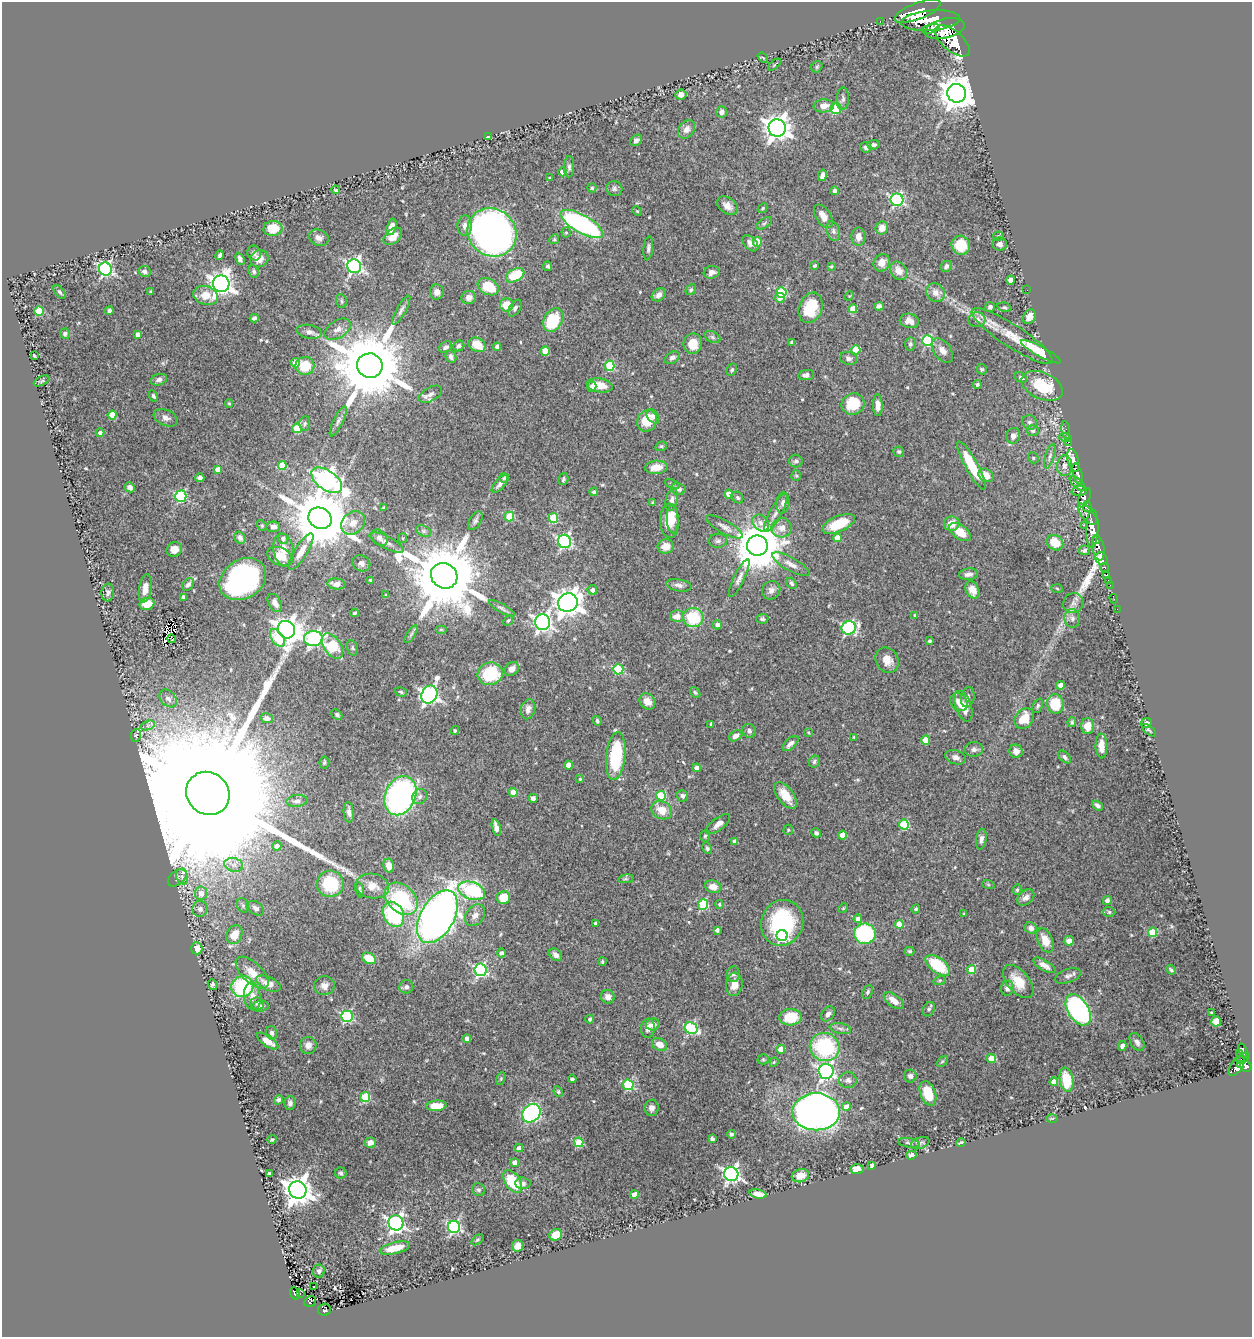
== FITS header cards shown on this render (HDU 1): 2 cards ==
NAXIS1  =                 1250
NAXIS2  =                 1335

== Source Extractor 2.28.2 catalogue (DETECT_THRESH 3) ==
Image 1250 x 1335 px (HDU 1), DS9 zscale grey, 1 PNG px = 1 image px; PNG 1254 x 1339 px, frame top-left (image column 1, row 1335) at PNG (2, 2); each listed source drawn as its Kron ellipse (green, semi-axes under 4 px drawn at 4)
Background 0.858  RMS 0.022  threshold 0.0658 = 3 sigma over >= 5 px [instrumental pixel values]
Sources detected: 542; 1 with non-positive FLUX_AUTO (blend fragments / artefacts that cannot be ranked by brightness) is neither listed nor drawn; of the other 541, the 500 brightest by FLUX_AUTO listed and drawn (41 fainter detections omitted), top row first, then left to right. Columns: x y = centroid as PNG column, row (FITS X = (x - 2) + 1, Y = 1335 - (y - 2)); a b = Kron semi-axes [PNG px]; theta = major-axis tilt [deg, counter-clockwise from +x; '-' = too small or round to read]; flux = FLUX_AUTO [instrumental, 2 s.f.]
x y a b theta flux
918 11 24 8 21 3400
880 21 2 2 - 8.6
931 21 29 10 5 5700
931 29 9 4 13 1300
945 29 20 9 13 3900
952 41 21 10 -40 4600
763 58 6 3 -37 2.1
775 65 7 2 39 1.7
817 67 6 5 - 2.4
957 93 9 9 - 3100
681 95 6 5 - 8.3
843 99 11 6 86 4.6
824 106 10 6 2 12
836 108 5 5 - 95
722 112 6 5 - 6
777 128 8 8 - 1600
686 129 10 7 51 9.2
488 137 4 3 - 8
636 140 6 5 - 5.1
874 145 6 5 - 4.4
866 147 5 5 - 5.8
569 167 10 5 88 4.4
563 172 4 4 - 16
822 175 6 4 77 6.7
549 178 3 3 - 1.6
592 188 4 4 - 2.1
614 189 8 7 - 4.1
336 190 4 3 - 1.7
835 191 4 4 - 4.7
897 200 6 6 - 240
727 206 11 8 -35 11
762 208 5 4 - 1.7
637 211 5 4 - 2
823 216 13 7 -58 11
764 223 9 4 33 2.8
582 224 24 9 -30 270
465 226 10 7 89 9.1
391 227 8 4 74 14
273 228 9 7 5 31
882 228 6 6 - 14
833 231 10 6 -76 5.2
492 232 25 23 -39 1100
566 233 5 4 - 1.9
393 236 11 7 41 15
998 236 5 4 - 1.8
858 237 9 7 -88 11
319 238 10 8 -24 7.8
554 239 5 4 - 1.9
757 242 5 4 - 24
750 243 9 6 -46 6.9
1000 244 7 6 - 5.8
961 245 10 9 - 29
648 248 12 5 84 4.4
254 253 7 6 - 4.6
220 255 5 3 - 3.6
240 259 6 4 -65 4.5
259 259 9 8 - 14
882 263 9 8 - 14
354 266 7 6 - 410
548 266 5 4 - 3.2
815 266 3 3 - 3.1
831 266 3 2 - 1.6
946 266 6 5 - 4.5
105 269 6 6 - 320
144 271 6 5 - 5.5
254 271 6 5 - 2.9
899 271 10 7 -56 14
712 272 8 6 16 7
515 275 10 6 29 56
1011 280 4 4 - 13
221 284 8 8 - 1100
488 287 11 8 -29 46
691 290 6 4 50 2.6
1027 290 2 2 - 5.9
60 292 8 4 -52 3.3
151 292 3 3 - 2
437 292 7 6 - 8.5
781 292 5 5 - 97
935 292 10 8 -50 10
206 295 13 9 -17 21
659 295 8 6 41 6.8
849 296 5 4 - 1.6
469 297 7 6 - 6.9
780 298 5 4 - 10
341 301 7 5 -76 2.7
507 305 7 6 - 28
879 306 4 4 - 4.6
990 307 5 5 - 3.6
1004 307 7 4 -15 2.4
515 308 9 5 58 4
811 308 16 11 70 39
853 309 4 4 - 23
109 310 4 3 - 3.6
401 310 16 4 60 5.1
39 311 4 4 - 48
1029 317 7 6 - 11
254 318 4 3 - 3.4
553 320 12 9 59 97
977 320 8 7 - 7.1
909 321 9 7 -12 11
338 329 14 8 32 11
309 332 13 7 -10 7.1
65 334 5 5 - 3.6
138 335 4 4 - 11
1012 336 48 11 -33 46
712 337 8 5 -28 3.7
928 341 5 5 - 120
792 342 4 3 - 2.5
693 344 10 9 - 23
910 344 7 5 79 3.3
477 345 9 6 -31 24
459 346 6 5 - 3.6
446 347 7 5 38 3.8
497 347 4 3 - 5.3
856 350 5 4 - 37
545 351 4 4 - 29
942 351 14 8 -54 11
1041 352 22 5 -28 50
34 356 4 3 - 1.8
451 357 6 5 - 4.8
672 358 8 5 35 5.8
849 358 9 6 -13 4.9
296 363 4 4 - 24
305 366 9 9 - 40
370 366 13 12 - 20000
610 366 5 5 - 93
982 369 5 5 - 2.7
732 370 7 5 62 2.8
806 375 8 5 7 5.9
1021 377 6 5 - 3.3
159 380 8 5 17 5
42 381 8 4 26 2.3
977 384 4 4 - 3.6
600 385 13 7 -10 21
1042 386 22 13 -24 66
592 387 5 4 - 6.8
430 394 13 7 29 7.6
153 396 6 4 -62 3.1
229 404 4 3 - 1.9
853 404 11 10 - 49
878 405 11 5 -88 11
112 415 4 4 - 23
653 416 8 5 -51 5.4
166 418 13 8 -23 7.6
338 421 16 5 64 5.5
647 421 11 9 60 35
1030 422 7 7 - 4.6
305 423 7 5 87 3.1
297 428 5 5 - 71
1066 430 9 3 -82 24
1033 431 6 5 - 3.5
100 433 4 4 - 4.9
1013 436 8 7 - 8.2
1065 438 6 3 -12 66
1069 442 3 2 - 22
661 446 6 4 19 2.3
899 452 5 5 - 2.7
1050 456 13 4 73 4.2
1033 458 6 5 - 2.1
796 461 7 6 - 4.5
1073 461 11 5 -75 1200
282 466 4 4 - 41
972 466 27 6 -61 69
1064 466 10 7 89 7.8
656 467 11 6 4 19
218 469 4 4 - 8.6
1078 474 11 4 -75 1100
986 475 8 6 -32 18
796 476 5 4 - 1.9
200 478 4 4 - 4.9
504 478 5 5 - 2.2
563 479 6 5 - 3.2
327 480 17 9 -35 870
1078 483 10 4 -39 410
500 484 11 5 49 5.6
672 484 8 3 -23 2.2
130 487 5 5 - 6.2
678 489 7 6 - 5.9
1079 491 7 4 3 490
594 492 4 4 - 3.1
729 494 4 4 - 15
181 496 6 5 - 150
738 497 6 5 - 3.2
1084 498 10 5 67 700
672 500 11 6 79 6.3
653 503 3 3 - 2.3
783 503 10 6 84 6.3
1087 507 5 4 - 380
384 508 3 3 - 3
776 513 22 6 61 12
1087 514 13 6 -50 820
509 517 5 4 - 62
320 518 12 10 -32 13000
553 518 5 5 - 71
673 519 14 6 -88 15
475 521 10 6 59 4
669 521 17 9 -87 25
353 523 13 10 43 15
761 523 9 7 -45 7.8
839 524 17 8 23 48
952 524 8 7 - 19
262 525 6 4 -70 2
1085 525 3 2 - 9.6
273 527 7 5 4 6.8
724 527 21 6 -29 9.5
782 528 10 9 - 13
1092 528 19 6 88 2100
424 531 8 5 -27 3.4
960 532 12 7 -35 28
240 538 6 5 - 4.9
379 538 9 6 -48 5.5
403 538 5 4 - 1.6
837 538 4 4 - 14
283 539 5 5 - 5.1
1096 539 4 4 - 430
564 541 6 6 - 300
718 541 9 7 6 4.8
386 542 19 6 -27 8.4
1055 543 8 7 - 29
666 546 8 7 - 16
757 546 10 10 - 7700
1098 548 12 6 -80 820
174 549 8 7 - 13
284 550 16 10 -82 15
1084 550 5 5 - 4.2
301 551 21 6 58 14
280 556 13 8 -24 24
1101 559 7 5 -50 330
361 563 9 7 -30 6.3
791 564 21 6 -29 12
1105 567 4 3 - 100
968 574 9 5 6 6.5
1107 575 4 3 - 61
444 576 13 12 - 20000
739 578 21 5 64 8.1
243 579 25 19 33 400
370 580 3 3 - 2.5
1108 580 2 2 - 6.6
791 583 6 4 -55 3.3
336 584 9 5 -6 9.2
188 585 7 5 50 5.5
679 585 13 6 -10 6.5
1110 585 2 2 - 11
145 588 14 6 81 14
1057 588 6 4 -5 1.8
592 590 5 5 - 5.6
771 590 9 8 - 7.9
972 590 9 6 -63 14
108 592 9 6 86 4.5
386 595 4 3 - 1.6
183 597 4 3 - 2.8
1114 599 5 2 - 9.6
275 603 10 6 -61 11
568 603 10 9 - 1900
1073 603 10 10 - 8.9
147 604 7 6 - 21
502 608 15 4 -30 4.4
1117 609 2 2 - 7.3
354 613 4 3 - 2.3
915 615 3 3 - 1.6
677 616 7 6 - 14
693 617 10 9 - 68
1072 618 9 7 -82 7
762 619 6 5 - 2.8
508 620 6 4 48 1.9
542 622 8 7 - 530
717 625 5 4 - 5
849 628 7 6 - 220
441 629 6 3 0 1.6
286 630 9 8 - 1300
411 634 10 4 56 3.6
277 638 10 6 -54 63
313 638 9 7 5 370
172 639 4 2 - 1.6
930 641 3 3 - 2.5
332 646 14 8 -55 75
353 648 8 5 -75 2.4
887 660 13 11 -55 16
512 669 8 6 44 8.9
618 669 5 5 - 110
490 674 12 11 - 79
1060 685 4 4 - 10
401 692 6 4 -18 2.4
695 692 6 4 -49 2.4
429 695 9 7 59 490
968 697 10 7 80 5.9
168 698 10 7 -47 8.8
647 701 9 7 -45 13
959 702 10 7 -47 14
1055 704 10 8 -80 45
963 706 16 8 -70 21
1038 706 7 4 66 2.8
528 709 10 7 76 8
337 715 6 4 -44 3.1
267 718 6 5 - 7.2
1024 719 11 9 50 31
597 721 5 4 - 3.1
1072 722 5 3 - 2.1
1146 723 5 5 - 5.2
711 724 4 3 - 1.8
148 725 7 4 19 4.4
1088 726 8 6 -90 20
455 730 4 4 - 2.2
1149 730 8 3 -41 2
749 731 7 6 - 4.7
809 732 4 3 - 1.7
136 735 6 4 80 2.5
736 736 7 5 30 8.1
854 737 4 4 - 1.6
926 740 4 4 - 30
791 743 10 5 40 6.7
1101 746 12 6 -88 17
974 749 9 7 1 5.4
1016 751 7 6 - 8.9
616 756 24 9 84 100
955 757 10 7 -16 7.4
1065 757 8 4 -44 3.8
814 761 6 5 - 3.6
324 762 6 5 - 2.4
569 765 4 4 - 18
697 768 4 4 - 12
580 779 4 4 - 2
513 792 4 4 - 20
208 793 23 20 -44 170000
785 795 15 8 -53 27
400 796 20 15 66 410
661 796 5 5 - 88
682 796 6 5 - 4.2
420 797 8 7 - 5.4
533 798 4 4 - 5.2
297 801 10 6 7 5.5
1098 805 6 4 -37 4.1
662 810 11 8 -30 23
349 812 10 5 -86 6.7
718 824 14 6 37 10
904 824 5 5 - 80
496 828 8 4 -76 10
788 830 5 5 - 1.8
816 833 5 4 - 3.5
842 835 4 4 - 11
705 836 6 5 - 2.2
981 839 10 5 81 6
735 841 4 4 - 7.6
277 846 4 4 - 7.3
707 848 6 4 -63 2.6
234 865 9 7 -13 8
389 866 7 5 -77 17
182 877 8 6 -68 6.4
177 878 11 6 41 6.2
626 879 8 4 8 2.2
330 884 13 13 - 80
988 884 6 4 -19 2.1
372 886 17 12 -10 21
713 887 8 6 -14 15
359 890 8 4 -81 2.9
1017 890 5 4 - 2.4
471 891 14 8 -18 130
201 893 6 6 - 14
503 898 6 6 - 32
1026 898 9 7 39 6.9
401 899 19 13 -43 120
1107 901 4 4 - 7.4
703 904 5 5 - 99
719 904 4 4 - 2
243 905 7 5 -69 3.4
256 908 9 6 -34 5.4
843 908 5 4 - 1.6
200 909 8 7 - 5.5
916 909 4 4 - 2.5
1109 912 6 5 - 2.9
394 914 13 10 -64 150
964 914 4 3 - 2.2
475 915 12 9 53 9.5
437 917 29 16 60 1100
858 919 4 4 - 13
595 923 3 3 - 3.6
782 923 23 21 68 160
899 924 4 4 - 25
1031 928 6 5 - 5.7
717 930 4 4 - 3.3
1153 932 4 4 - 50
865 934 11 10 - 160
234 935 10 7 64 27
782 936 5 5 - 180
1045 940 13 7 -67 21
1069 941 5 4 - 8.6
197 948 6 5 - 17
910 951 5 4 - 2.9
501 953 4 4 - 4.7
556 955 7 5 -42 8.4
369 958 7 5 -25 34
602 961 4 3 - 2
938 965 14 7 -37 65
1044 965 12 5 -29 8.9
972 969 4 4 - 43
480 970 6 6 - 250
1171 970 5 3 - 2.4
252 973 20 10 -43 24
733 974 8 6 83 4.4
1068 976 13 6 20 6.1
940 980 6 4 18 2
1018 981 20 11 -50 29
213 984 6 3 -51 3.6
268 984 13 6 -24 18
734 984 12 8 83 16
324 986 10 9 - 10
242 987 11 10 - 130
406 987 7 6 - 4.3
1007 988 7 6 - 8.2
868 992 7 5 67 3
252 996 14 8 -83 12
608 997 7 6 - 7.7
894 1001 12 6 -37 14
257 1003 7 6 - 4
260 1006 8 5 9 5
929 1009 7 5 62 3.2
1078 1010 17 10 -57 300
1212 1013 3 3 - 2.2
828 1014 8 6 52 5.7
347 1016 5 5 - 180
790 1017 11 8 3 48
590 1019 4 4 - 2.8
1216 1021 5 5 - 14
653 1024 7 6 - 9.9
648 1028 10 7 88 8.4
691 1028 7 5 -29 160
840 1029 11 5 -11 5
272 1033 7 5 -76 4.2
467 1039 4 4 - 7.4
267 1041 12 5 -35 16
1137 1042 10 6 -58 5.7
308 1045 8 8 - 9.5
660 1045 8 6 -30 17
1122 1046 5 4 - 4.8
825 1047 15 14 - 140
781 1049 4 4 - 25
1243 1051 8 3 -70 180
1239 1054 2 2 - 5.3
1243 1058 7 4 36 240
763 1059 5 5 - 2.2
991 1059 4 4 - 33
942 1061 7 4 43 2.3
774 1062 4 4 - 1.8
1241 1064 3 3 - 97
1237 1065 12 6 56 420
1246 1066 6 5 - 540
826 1071 7 7 - 440
910 1076 6 6 - 4.8
501 1079 7 4 70 2
572 1079 4 3 - 2.9
848 1080 9 7 4 5.3
1066 1080 12 6 -81 45
1054 1082 4 4 - 17
628 1085 5 5 - 120
558 1092 5 4 - 2.2
928 1093 13 7 -70 38
365 1097 5 5 - 95
278 1100 5 4 - 3.3
290 1103 7 5 86 5.4
436 1106 10 5 4 27
846 1107 4 4 - 16
652 1108 8 7 - 7.6
816 1112 24 18 0 960
531 1113 10 8 45 280
1052 1118 6 4 1 1.6
731 1134 4 4 - 3.3
272 1139 5 4 - 2
712 1139 4 4 - 4.1
370 1142 6 5 - 12
579 1142 5 4 - 61
909 1143 11 5 -10 3.4
920 1143 9 5 21 4.7
961 1143 5 3 - 4.2
519 1148 4 4 - 7.7
911 1155 5 4 - 5.2
515 1163 4 4 - 16
872 1165 3 3 - 4.8
857 1169 7 5 -1 11
341 1173 6 5 - 3.6
269 1174 4 4 - 6.4
731 1174 7 7 - 490
800 1176 9 6 15 18
513 1182 13 7 -56 60
523 1183 8 6 -5 3.9
298 1190 9 8 - 2000
479 1190 7 6 - 3.3
758 1194 9 4 -11 10
634 1195 4 4 - 20
396 1223 7 7 - 470
454 1227 6 6 - 240
556 1235 6 5 - 25
477 1240 7 3 36 1.9
518 1246 6 5 - 18
395 1248 15 5 14 30
319 1271 6 6 - 3.8
313 1287 3 3 - 2.8
295 1293 6 4 -69 93
300 1294 3 2 - 14
310 1301 6 5 - 100
325 1310 6 6 - 110
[41 fainter detections neither listed nor drawn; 1 non-positive-flux detection neither listed nor drawn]